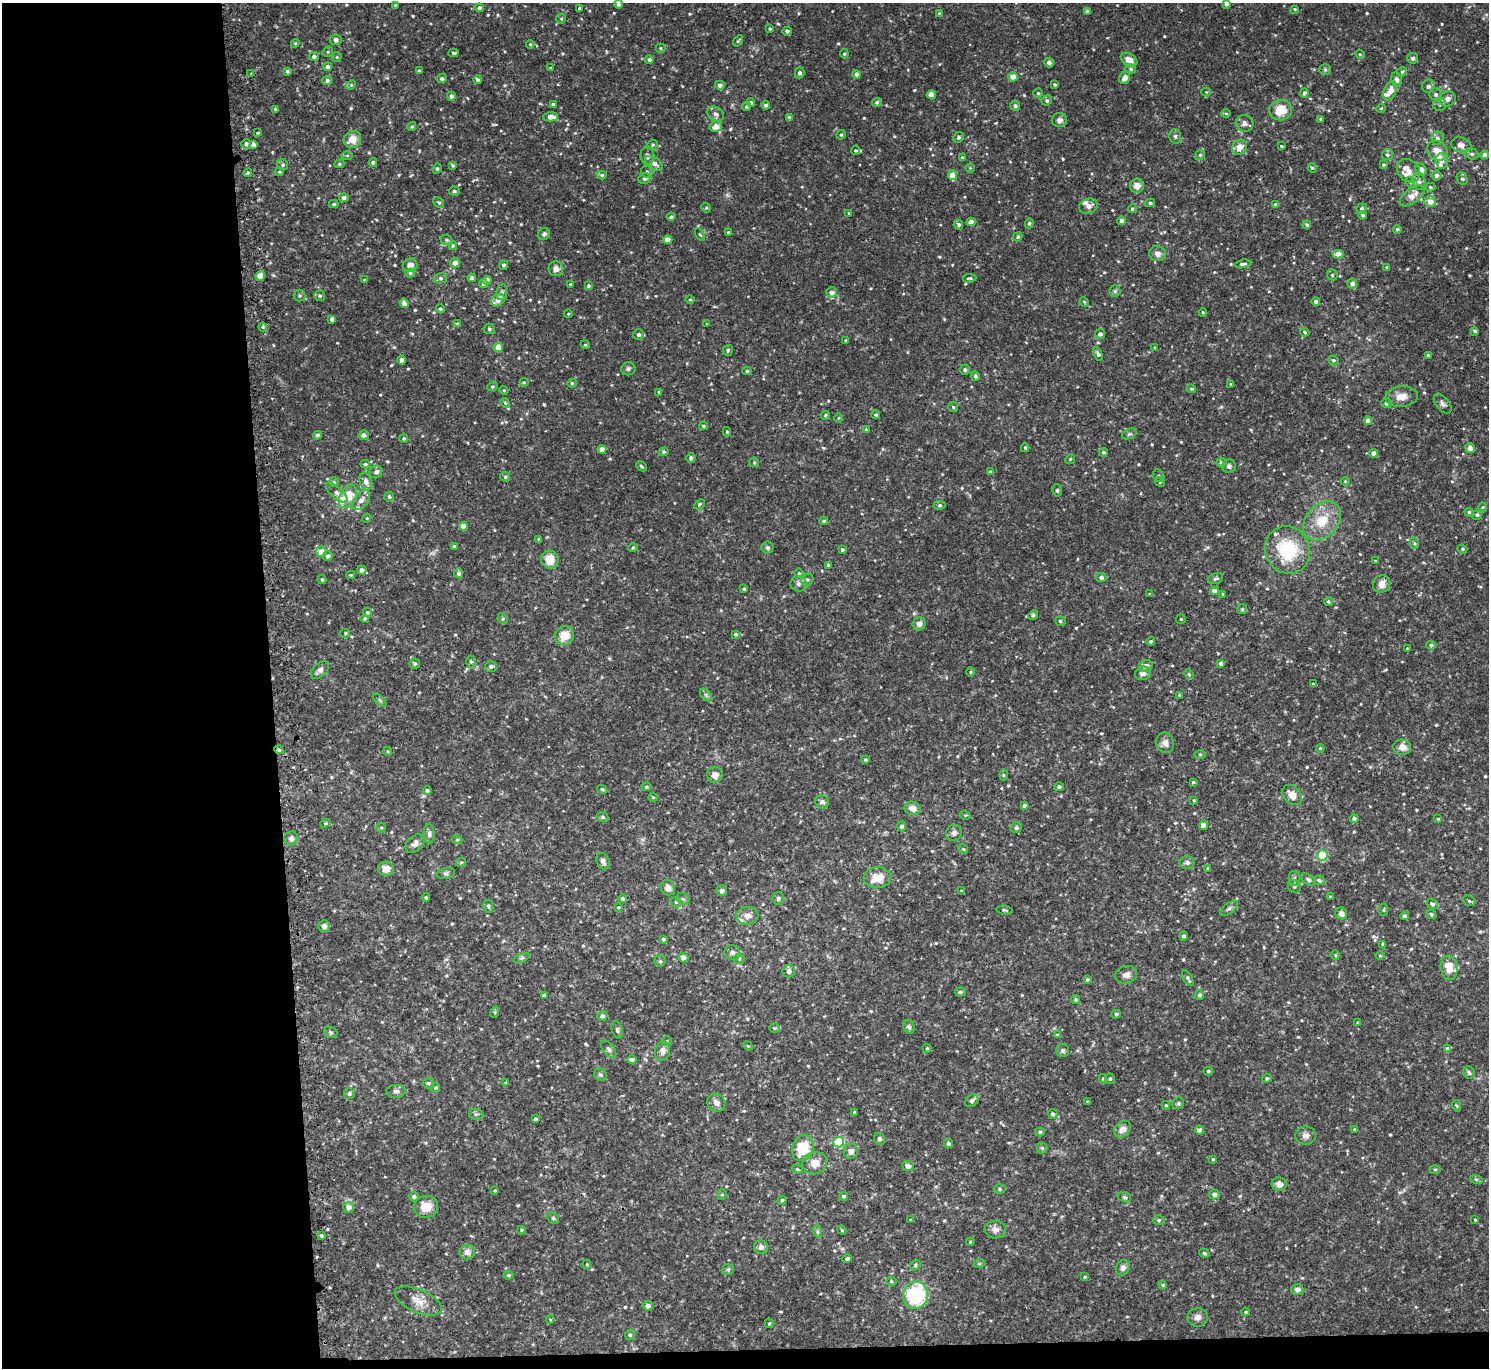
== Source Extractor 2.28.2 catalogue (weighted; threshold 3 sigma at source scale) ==
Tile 7 of 3 x 3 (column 1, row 3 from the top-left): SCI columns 27-1513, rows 132-1497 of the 4514 x 4445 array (HDU 1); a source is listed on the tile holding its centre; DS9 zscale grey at full resolution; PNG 1491 x 1370 px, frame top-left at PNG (2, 3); each listed source drawn as its Kron ellipse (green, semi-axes under 4 px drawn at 4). Shown black and unused: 19% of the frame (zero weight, under 2 of 3 exposures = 3% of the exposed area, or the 3 px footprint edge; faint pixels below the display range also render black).
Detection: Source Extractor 2.28.2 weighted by HDU 2 'WHT'; one run over the whole footprint, this tile lists its part. Background 0.0229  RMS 0.0074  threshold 0.0333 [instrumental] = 3 sigma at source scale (4.5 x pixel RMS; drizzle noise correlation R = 1.50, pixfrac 1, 0.05/0.05 arcsec/px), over >= 5 px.
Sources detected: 635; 17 inside a brighter listed object's ellipse — not listed separately; of the other 618, all 500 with FLUX_AUTO >= 0.758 (the completeness limit of this list) listed and drawn (118 fainter detections not listed), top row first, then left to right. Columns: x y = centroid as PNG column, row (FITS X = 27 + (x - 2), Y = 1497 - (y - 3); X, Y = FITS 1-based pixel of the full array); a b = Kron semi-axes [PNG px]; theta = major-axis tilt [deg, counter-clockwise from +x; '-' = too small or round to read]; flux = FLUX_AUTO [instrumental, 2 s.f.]
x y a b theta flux
618 4 4 4 - 2.3
1226 4 4 4 - 1.8
395 5 3 3 - 0.93
479 8 4 4 - 2
579 8 3 3 - 0.97
1294 9 4 3 - 0.9
1088 11 4 3 - 2
940 13 4 3 - 1.7
561 19 5 4 - 0.98
770 29 4 3 - 0.87
787 31 5 4 - 1.8
336 40 6 5 - 2.9
738 41 6 4 54 1
295 43 4 4 - 0.94
530 44 4 3 - 0.88
660 48 5 4 - 0.96
328 52 5 5 - 1
453 53 5 4 - 1.3
844 54 4 4 - 0.91
1360 54 5 4 - 0.85
314 56 5 4 - 2.6
337 57 5 5 - 1
1413 58 5 5 - 2.4
649 60 4 4 - 1.9
1129 60 9 6 -31 6.4
1049 63 5 4 - 2.9
327 67 4 4 - 3.5
550 68 3 3 - 0.79
1131 69 5 4 - 1.2
1325 70 6 5 - 1.1
287 71 4 3 - 1.5
419 71 3 3 - 1.1
1402 72 5 4 - 1.1
799 73 5 5 - 1.7
251 74 4 4 - 0.76
857 74 4 4 - 3.4
1013 77 4 4 - 9.6
1125 78 6 5 - 3.9
442 79 5 4 - 1.9
1396 79 7 5 -78 2.9
477 80 4 4 - 1.8
327 81 5 4 - 2
351 85 5 4 - 0.92
720 85 5 4 - 3.3
1055 85 3 3 - 1.1
1428 86 6 6 - 2.5
1390 91 10 6 65 7.8
1206 92 4 4 - 0.83
1038 93 4 4 - 0.94
1304 93 4 4 - 1.8
1436 94 6 6 - 1.9
931 95 4 4 - 9.6
451 96 4 4 - 3.1
1447 99 8 7 - 3.3
1047 100 5 5 - 1.4
751 102 4 4 - 2
877 102 4 4 - 1.6
553 104 4 3 - 2.1
1440 104 6 6 - 1.8
766 105 4 4 - 1.9
746 106 4 4 - 1.5
1015 106 5 4 - 2.3
1381 108 5 4 - 0.82
275 109 4 3 - 1.4
1281 110 11 10 - 15
716 114 9 6 -38 3
1226 114 4 4 - 0.95
551 117 7 4 -2 5.7
789 117 4 4 - 1.5
1320 119 4 3 - 0.9
1059 120 7 7 - 2.8
1245 123 9 8 - 2.9
412 127 4 4 - 1
716 127 6 5 - 6.6
258 133 4 3 - 0.82
841 135 5 4 - 1
1175 136 7 5 -76 1.6
959 137 5 5 - 1.4
1437 138 6 6 - 2.3
352 139 9 8 - 8.7
246 144 5 4 - 2.6
253 145 4 4 - 4.5
652 145 5 5 - 1.4
1461 145 10 7 -15 4.8
1281 146 4 3 - 0.81
1240 147 8 7 - 6.8
855 150 4 4 - 0.9
1437 151 11 9 -39 8.9
1472 154 7 5 -16 1.6
347 155 6 4 -1 0.95
1200 155 5 4 - 1
1387 155 5 5 - 1.6
1485 155 4 4 - 4.1
647 156 9 7 -89 2.6
962 157 4 3 - 0.85
1442 161 8 6 -86 5.1
373 162 4 4 - 1.6
654 163 10 5 -35 4.4
339 164 5 4 - 1.1
283 165 6 5 - 1.6
452 165 4 3 - 1.1
1383 165 4 3 - 0.99
970 168 4 4 - 0.82
1312 168 5 4 - 1.1
437 169 5 4 - 1.1
1421 170 6 5 - 3.7
1409 171 13 10 -45 6.8
279 172 5 3 - 1
647 172 6 5 - 1.7
248 173 4 4 - 0.97
602 175 5 4 - 1.4
952 175 5 4 - 9
1436 175 5 5 - 2.8
644 178 6 5 - 1.8
1462 179 6 5 - 1.4
1410 182 5 3 - 0.97
1419 182 9 6 -71 2.6
1137 186 7 7 - 5.4
1430 187 5 4 - 0.92
454 191 5 4 - 0.98
1412 196 14 7 37 7.5
344 197 5 4 - 2.6
1430 201 5 5 - 7.2
439 202 6 5 - 1.3
1150 203 5 4 - 1.1
334 204 4 3 - 1.1
1276 204 4 3 - 2.2
1088 206 9 7 20 3.3
706 208 5 4 - 0.96
1362 208 5 5 - 1.4
1132 209 4 4 - 1.2
849 213 4 3 - 1.1
1363 215 4 4 - 1.6
671 217 4 3 - 1.4
1122 221 4 4 - 4.8
971 222 4 4 - 4.6
1029 223 5 4 - 0.95
958 225 5 4 - 1.7
1307 225 4 4 - 1.2
1397 229 4 4 - 1.7
728 232 4 3 - 0.88
544 234 6 5 - 2.1
700 235 6 4 -60 1
1018 237 5 4 - 1.1
447 240 6 5 - 1.1
668 240 4 4 - 8.2
453 245 4 4 - 0.79
1158 254 8 7 - 3.4
1338 254 5 4 - 7.5
455 263 5 5 - 5.5
1243 264 8 3 8 1.5
410 265 7 6 - 3.9
504 265 5 4 - 1.8
1387 267 3 3 - 0.86
556 269 7 7 - 3.8
410 273 5 4 - 1.3
1332 275 6 5 - 1.1
260 276 5 4 - 12
441 278 6 5 - 1.7
472 278 4 4 - 2.7
970 278 7 3 8 1.1
364 280 4 3 - 0.81
487 280 4 4 - 6
483 284 4 4 - 1.6
570 284 3 3 - 0.8
1352 284 5 5 - 2.9
589 286 4 4 - 1.4
1115 291 6 5 - 1.3
502 292 8 5 81 1.8
832 292 5 5 - 3.1
299 295 6 6 - 1.4
320 296 6 5 - 1.4
498 300 7 5 36 5.3
690 300 5 3 - 0.77
1316 301 4 4 - 1.9
1084 302 5 4 - 0.79
404 303 5 4 - 2.9
440 309 4 3 - 0.98
1203 312 4 3 - 0.94
568 314 4 4 - 0.76
332 319 4 4 - 3.7
457 324 4 4 - 2.9
707 324 3 3 - 0.76
263 327 4 4 - 0.98
489 329 5 5 - 1.5
1475 331 4 3 - 1.4
1305 332 4 3 - 0.8
1100 334 5 5 - 2.3
639 335 5 5 - 2.3
846 340 3 3 - 1.3
585 345 4 4 - 0.95
498 347 5 4 - 12
1155 348 4 3 - 0.8
728 350 5 5 - 1.3
1098 354 7 4 -64 1.6
1428 355 4 4 - 0.9
402 360 5 4 - 3.3
1333 360 5 5 - 1.6
628 369 7 6 - 1.8
965 370 5 5 - 1.5
747 371 4 4 - 1.3
975 376 5 4 - 1.5
524 382 4 4 - 0.86
572 383 4 4 - 1
1231 384 4 3 - 1.1
493 387 5 4 - 1
1191 389 4 3 - 0.93
504 390 4 4 - 0.76
659 392 4 3 - 1.2
1402 397 16 10 7 7.6
505 403 5 4 - 1
1386 403 5 5 - 1.4
1443 404 12 6 -52 2.4
953 407 5 5 - 1.3
825 415 4 4 - 0.94
876 415 4 4 - 1.2
838 418 5 3 - 0.8
1368 421 4 4 - 5.1
703 426 4 3 - 0.96
866 430 3 3 - 1.3
727 432 5 4 - 1.2
1129 434 8 5 24 1.3
317 435 4 4 - 1.9
364 435 5 5 - 3.2
404 438 4 4 - 1
1025 448 4 3 - 0.93
1470 448 5 5 - 4.6
602 449 4 4 - 5.5
664 452 5 4 - 0.92
1103 452 4 4 - 1.3
1374 453 4 4 - 4.1
691 458 5 4 - 1.8
1070 459 5 4 - 0.89
754 462 5 4 - 0.91
1221 463 5 5 - 1.6
365 464 4 4 - 1.3
642 466 6 3 -45 1.1
1229 466 7 6 - 2.4
376 472 7 6 - 2.3
990 472 4 4 - 1.5
1158 476 6 5 - 1.5
505 477 5 4 - 1
1345 481 4 4 - 0.85
334 482 5 4 - 1
366 482 9 6 -72 4
1160 482 5 4 - 0.94
1057 490 6 5 - 1.2
337 493 13 5 -41 2.7
348 496 13 8 61 20
389 497 5 5 - 1.9
361 500 11 6 50 4.4
699 504 6 4 41 1.2
939 505 6 4 0 1.2
1483 507 5 4 - 0.93
1469 512 5 4 - 1.5
1477 515 5 4 - 1.6
367 518 5 4 - 0.78
824 521 4 3 - 0.92
1322 521 22 16 47 20
463 526 4 4 - 9
539 539 3 3 - 1.3
1414 543 6 3 -71 0.79
454 546 3 3 - 1.2
633 548 5 4 - 0.86
767 548 6 6 - 1.4
1462 549 5 4 - 1
842 550 4 4 - 1.7
1287 550 24 22 -64 45
321 552 5 5 - 8
328 556 5 4 - 2.1
550 560 9 8 - 11
1375 561 3 2 - 0.81
828 565 4 3 - 1.5
362 570 5 4 - 2.8
459 573 4 4 - 2.4
799 573 4 4 - 0.9
351 575 4 3 - 0.94
1101 577 5 4 - 2.4
1215 579 8 5 17 1.9
322 580 4 3 - 0.94
807 580 6 5 - 1.7
798 584 8 7 - 2.5
1382 584 9 8 - 5.7
744 589 3 3 - 1.1
1215 591 4 4 - 4.4
1149 594 3 2 - 0.76
1223 594 3 3 - 0.79
1328 602 4 4 - 1.3
1242 609 5 5 - 0.89
367 613 5 5 - 1.6
1033 615 5 4 - 1.4
365 619 4 4 - 1.4
503 619 6 4 -46 1.2
1181 619 5 5 - 0.95
1060 621 5 5 - 1.4
919 624 7 6 - 2.9
345 633 5 4 - 0.96
735 634 4 4 - 1.5
564 635 10 9 - 12
1151 641 4 4 - 1.1
1431 645 4 4 - 1.7
1408 649 3 3 - 1.1
471 662 6 5 - 1.3
415 663 5 5 - 1.3
1221 663 4 4 - 2.9
491 666 6 5 - 2.5
1146 666 7 6 - 3.4
320 670 11 6 43 2.9
970 672 5 3 - 0.78
1143 673 8 6 22 2.8
1189 674 5 4 - 0.99
1313 684 3 2 - 0.84
706 695 7 4 -46 1.6
1179 695 4 3 - 0.81
380 700 8 3 -45 1.1
1165 743 10 9 - 4.2
1402 747 9 7 -17 5.9
1320 748 4 3 - 0.81
279 750 4 4 - 1.8
387 751 4 3 - 0.79
1200 754 6 4 -1 0.86
865 759 4 4 - 1.1
715 775 8 8 - 4.6
1003 775 6 4 -89 0.79
1193 782 3 3 - 0.87
646 787 5 4 - 1.2
1059 787 5 4 - 1.8
602 789 5 3 - 0.92
427 790 4 4 - 1.7
1292 795 11 8 -50 6.9
653 797 4 4 - 0.89
1194 800 4 3 - 1.1
822 802 7 6 - 2.5
1024 806 3 3 - 1.9
913 808 8 6 -15 5
965 815 5 3 - 0.81
603 817 6 5 - 1.3
1354 818 4 4 - 2
1438 819 4 3 - 1
325 823 5 4 - 1
1203 825 4 4 - 4.7
901 826 5 4 - 2.2
381 828 5 4 - 0.97
1016 828 6 5 - 1.3
429 833 10 5 -85 2.2
954 833 8 7 - 2.7
291 838 7 7 - 2.8
457 840 5 3 - 0.85
415 844 11 7 43 3.8
963 849 5 4 - 0.95
1323 855 5 5 - 48
603 861 8 6 -64 2.6
461 862 5 4 - 0.9
1187 862 7 6 - 2.1
1208 868 3 3 - 1.1
386 869 8 7 - 6.6
446 873 9 5 13 1.6
878 878 13 10 2 12
1294 879 7 5 -90 1.8
1308 880 8 5 -34 1.8
1319 880 5 4 - 1.6
1294 886 7 6 - 1.7
668 888 8 7 - 4.9
722 891 5 5 - 2
962 891 4 3 - 0.9
1330 897 3 3 - 0.96
426 898 4 3 - 1
778 898 6 5 - 1.6
622 899 4 3 - 1.9
683 899 7 5 -42 1.6
1469 901 6 5 - 1.4
676 902 6 5 - 1.2
1432 904 6 5 - 1.6
488 906 6 5 - 1.4
618 907 4 3 - 0.94
1229 908 11 5 38 2
1004 910 8 3 -10 1
1384 910 6 3 82 0.85
1341 913 6 5 - 3.9
1431 914 5 4 - 1.5
747 916 11 9 5 4.4
1404 916 4 4 - 1.9
324 926 6 6 - 2.7
1183 936 4 4 - 1.7
663 939 4 3 - 1.8
1383 944 4 4 - 1.6
732 953 8 7 - 2.3
1335 955 5 4 - 0.92
1380 956 5 3 - 0.76
522 958 8 4 23 1.4
683 958 5 4 - 4.6
739 959 5 5 - 1.1
660 961 5 5 - 1.2
1449 968 12 8 -81 12
789 971 6 6 - 2.7
1126 975 11 8 14 4.3
1188 978 8 4 -59 1.6
1087 979 4 3 - 1.1
960 992 5 4 - 1.2
544 995 4 3 - 2.4
1199 995 4 4 - 2
1076 1000 4 4 - 1.1
495 1012 6 4 73 0.9
1116 1014 5 4 - 1.5
602 1016 5 5 - 2.8
1358 1022 4 3 - 0.77
909 1027 7 5 -63 2.1
774 1028 5 4 - 1
617 1030 9 5 -72 1.7
331 1032 7 5 -21 1.4
1057 1035 4 4 - 1.1
667 1041 5 5 - 1.1
748 1046 5 4 - 0.79
927 1048 5 4 - 0.9
609 1049 10 6 -52 2.2
1448 1049 4 4 - 4.1
1063 1050 6 6 - 1.7
663 1051 10 7 77 4.9
632 1060 4 4 - 2.9
1208 1071 4 4 - 0.93
1469 1072 6 5 - 1.6
600 1075 7 5 -40 1.6
1267 1078 5 4 - 1.3
1103 1079 5 4 - 0.94
1110 1079 5 5 - 1.3
428 1083 6 5 - 1.7
506 1083 4 4 - 0.97
435 1088 5 4 - 1.2
396 1091 10 6 3 2.7
349 1094 5 5 - 1.6
972 1101 7 5 40 2
1088 1102 3 3 - 1.6
716 1103 9 8 - 4.1
1178 1103 6 5 - 1.3
1166 1105 4 4 - 1
1457 1106 6 3 -70 0.8
854 1112 3 3 - 1.2
476 1114 7 5 -8 1.4
1053 1114 5 5 - 1.8
535 1119 4 4 - 1.6
1123 1129 9 7 44 4.7
1355 1129 4 3 - 0.88
1199 1130 4 4 - 2.8
1040 1132 5 4 - 1.4
1305 1135 10 9 - 3.7
879 1139 6 5 - 2.1
839 1142 5 5 - 75
948 1144 4 4 - 1.8
803 1148 13 10 68 23
1042 1148 5 5 - 1.1
851 1151 7 7 - 3.5
1213 1159 3 3 - 0.96
815 1163 12 11 - 7.9
908 1166 6 5 - 3.3
797 1169 5 4 - 1.1
1435 1169 5 3 - 0.83
1476 1179 6 4 -19 1.2
1279 1184 7 7 - 4.1
1000 1189 6 5 - 1.6
495 1190 3 3 - 0.85
722 1194 5 4 - 0.94
1214 1194 5 5 - 2.1
844 1196 4 4 - 1.6
414 1197 5 4 - 2.4
1124 1197 7 5 -16 1.3
782 1200 5 4 - 1.3
349 1207 5 5 - 4.8
426 1207 12 11 - 11
553 1218 6 5 - 1.3
910 1220 3 3 - 0.87
1159 1220 6 5 - 1.2
1475 1220 4 4 - 0.78
521 1230 4 4 - 0.79
842 1230 5 4 - 0.86
995 1230 11 8 -5 4.1
817 1231 6 4 -72 1.3
321 1235 4 3 - 1.4
970 1242 4 4 - 0.81
761 1247 7 7 - 2.9
467 1252 8 7 - 4.3
1204 1253 5 4 - 1.3
847 1259 5 4 - 1.9
587 1264 4 4 - 0.98
979 1264 6 3 18 0.87
915 1265 6 4 50 1
1123 1268 8 6 64 3.1
728 1270 6 5 - 1.3
509 1275 5 4 - 1.2
1085 1277 4 3 - 1.1
891 1281 5 4 - 0.93
1163 1285 4 3 - 0.91
1297 1290 6 5 - 2.8
915 1295 14 12 76 68
418 1301 25 11 -24 9.3
648 1306 5 4 - 3.9
1245 1312 4 3 - 0.86
1198 1317 10 9 - 4
550 1319 4 4 - 0.83
769 1323 5 4 - 1.2
630 1335 5 5 - 1.1
Overlapping masked pixels (flux is a lower limit): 1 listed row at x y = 279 750
Isophote crosses this tile's border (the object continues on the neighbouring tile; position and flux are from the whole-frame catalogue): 2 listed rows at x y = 618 4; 1226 4